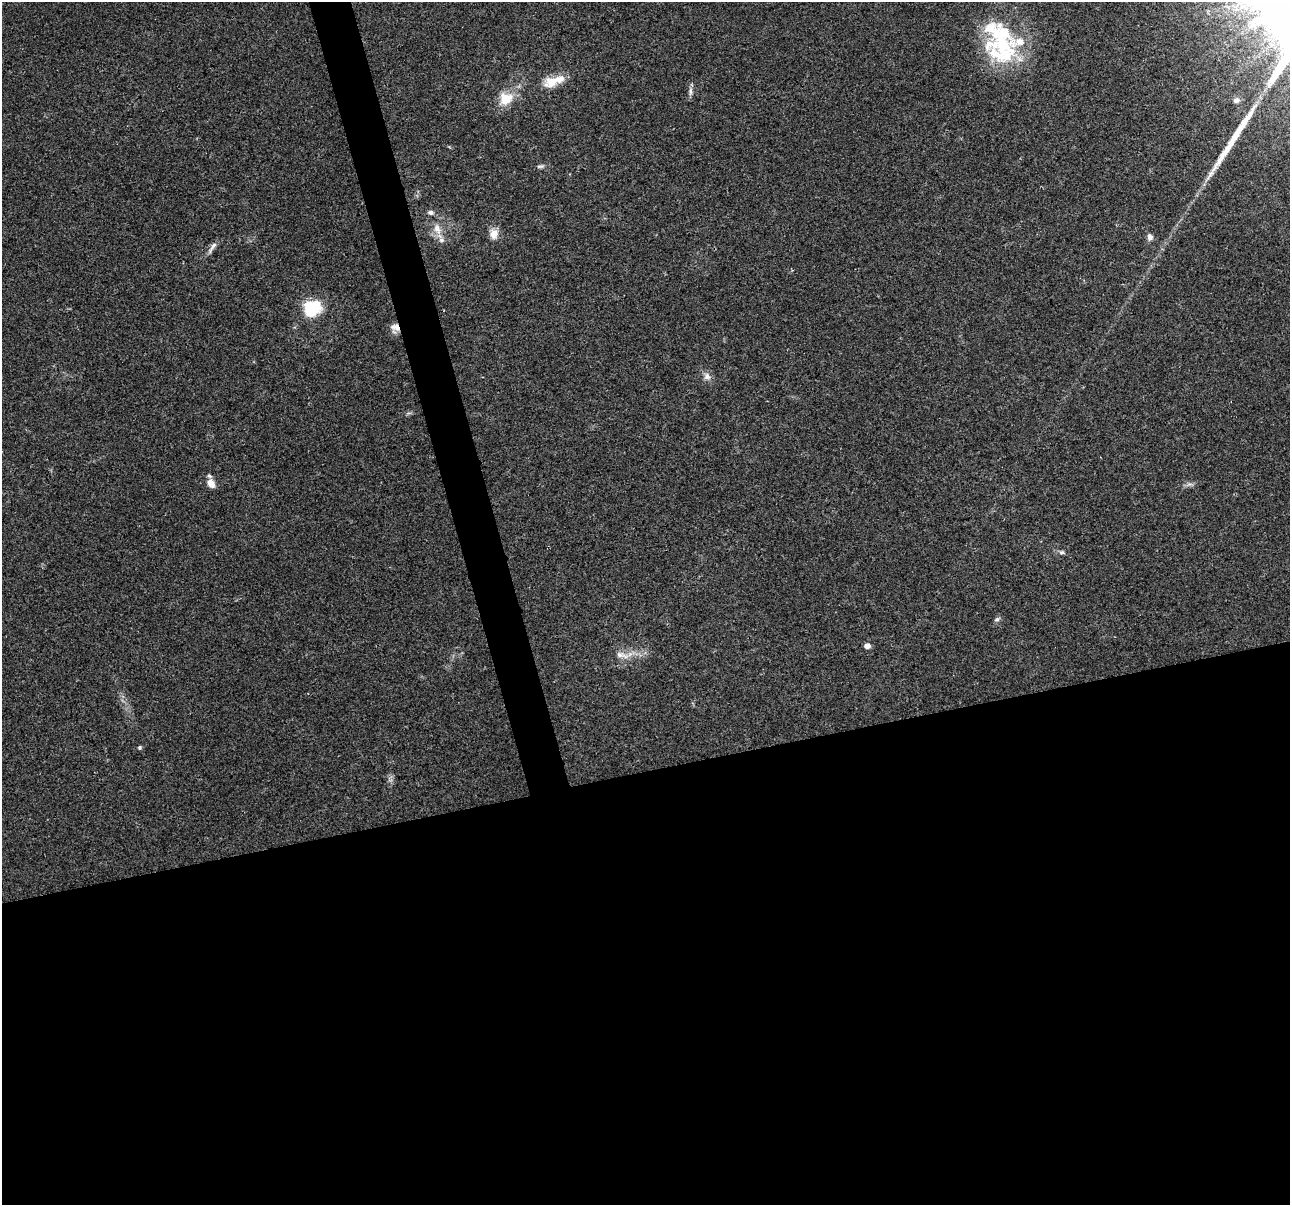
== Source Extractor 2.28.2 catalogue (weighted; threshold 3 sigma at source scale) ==
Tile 15 of 4 x 4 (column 3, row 4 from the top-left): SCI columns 2579-3866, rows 94-1296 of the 5155 x 4952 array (HDU 1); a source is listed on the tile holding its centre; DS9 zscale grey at full resolution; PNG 1292 x 1207 px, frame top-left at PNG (2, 2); no overlay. Shown black and unused: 38% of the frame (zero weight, under 2 of 3 exposures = <1% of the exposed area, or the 3 px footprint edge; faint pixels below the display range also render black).
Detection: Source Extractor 2.28.2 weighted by HDU 2 'WHT'; one run over the whole footprint, this tile lists its part. Background 0.0234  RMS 0.0043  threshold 0.0193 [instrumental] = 3 sigma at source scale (4.5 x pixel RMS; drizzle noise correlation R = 1.50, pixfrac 1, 0.0396/0.0396 arcsec/px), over >= 5 px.
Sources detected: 25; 1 long thin detection or spike segment (spike, bleed or trail) — not listed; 3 inside a brighter listed object's ellipse — not listed separately; the other 21 listed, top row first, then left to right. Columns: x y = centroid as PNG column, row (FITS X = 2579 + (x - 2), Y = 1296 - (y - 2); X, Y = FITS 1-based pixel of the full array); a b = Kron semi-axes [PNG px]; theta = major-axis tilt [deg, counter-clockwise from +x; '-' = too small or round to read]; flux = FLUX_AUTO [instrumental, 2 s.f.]
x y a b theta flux
1003 46 47 45 -38 46
553 81 31 12 19 8.4
690 91 11 5 -90 1.5
506 99 16 13 27 9.3
1236 100 9 7 23 1.7
540 166 10 5 6 1.1
431 212 9 6 -8 1.4
437 229 18 10 -72 4.9
494 234 14 11 -90 3.9
1150 237 8 6 -89 1.8
212 248 21 5 57 2.2
313 308 15 12 40 27
395 327 12 10 -16 3
707 376 11 9 -39 2.5
211 483 11 8 -59 4.3
1189 484 8 6 7 1.3
1062 552 8 6 -6 1.1
997 619 9 5 23 0.92
867 646 5 5 - 2.9
622 655 22 8 -14 4.1
140 747 6 5 - 0.67
Overlapping masked pixels (flux is a lower limit): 1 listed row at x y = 395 327